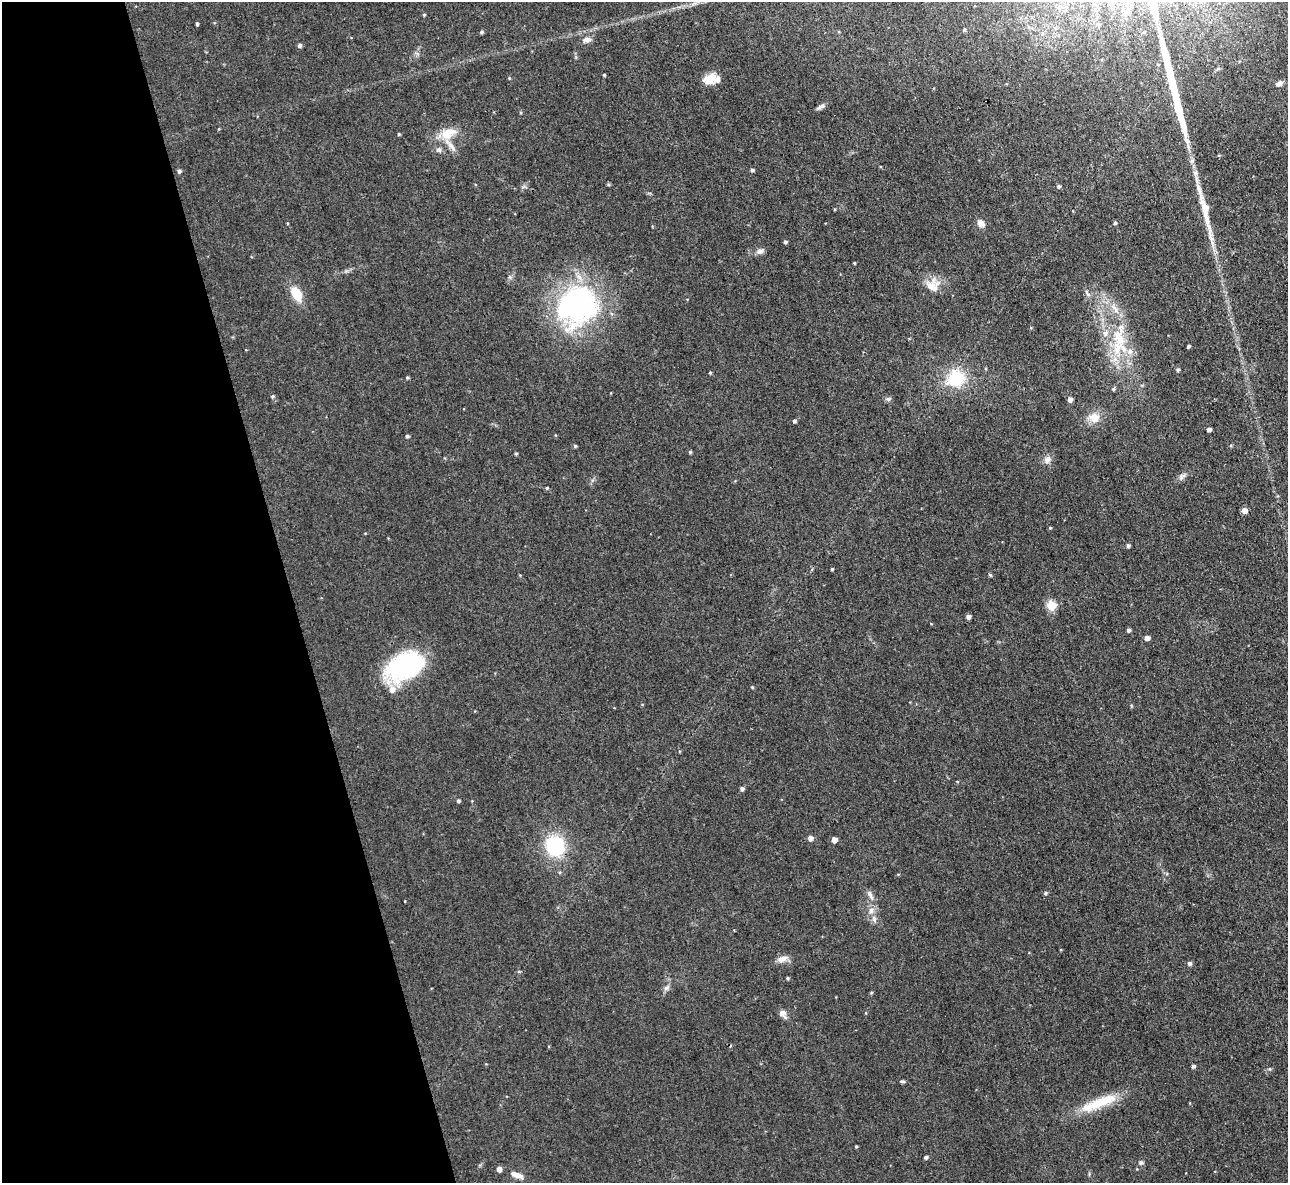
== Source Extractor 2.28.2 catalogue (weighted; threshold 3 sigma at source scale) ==
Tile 5 of 4 x 4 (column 1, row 2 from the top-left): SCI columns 1-1286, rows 2503-3683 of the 5146 x 5127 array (HDU 1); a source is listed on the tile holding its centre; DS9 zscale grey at full resolution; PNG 1290 x 1185 px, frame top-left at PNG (2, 2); no overlay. Shown black and unused: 22% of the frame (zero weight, under 3 of 4 exposures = <1% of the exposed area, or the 3 px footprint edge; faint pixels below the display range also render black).
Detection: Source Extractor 2.28.2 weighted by HDU 2 'WHT'; one run over the whole footprint, this tile lists its part. Background 0.0491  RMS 0.0074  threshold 0.0332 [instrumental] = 3 sigma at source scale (4.5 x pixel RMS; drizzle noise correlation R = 1.50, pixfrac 1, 0.05/0.05 arcsec/px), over >= 5 px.
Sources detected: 92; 1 inside a brighter object's white glare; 1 long thin detection or spike segment (spike, bleed or trail) — not listed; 7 inside a brighter listed object's ellipse — not listed separately; the other 83 listed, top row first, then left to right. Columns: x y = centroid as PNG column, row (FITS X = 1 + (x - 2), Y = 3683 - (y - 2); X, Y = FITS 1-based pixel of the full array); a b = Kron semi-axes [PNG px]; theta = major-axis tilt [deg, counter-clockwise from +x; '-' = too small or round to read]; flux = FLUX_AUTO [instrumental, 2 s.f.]
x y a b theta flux
424 15 4 4 - 0.76
197 24 3 3 - 1.3
1098 24 5 5 - 1.4
964 30 5 4 - 1
481 32 5 4 - 1.3
587 40 11 7 7 3.5
299 45 5 5 - 1.5
604 75 4 3 - 0.78
509 78 4 3 - 0.73
710 79 16 12 17 9.3
1279 84 9 6 27 3.1
820 107 12 5 30 2.4
399 134 4 3 - 0.84
446 134 19 15 -27 12
439 150 8 7 - 2
752 170 4 4 - 1.4
179 171 5 4 - 1.5
1058 186 5 4 - 1.5
1205 210 74 9 -79 28
981 223 10 7 -44 4.3
1115 223 4 4 - 1.1
785 242 4 4 - 1.5
760 251 11 7 20 3.1
854 263 3 2 - 0.69
932 285 20 18 30 11
296 293 16 9 -60 16
1087 293 12 5 -59 2.3
577 305 47 42 40 150
1115 308 19 6 -53 6.7
1119 338 30 14 -66 26
1188 346 3 3 - 1.2
1178 369 4 4 - 1.3
710 373 4 3 - 0.84
407 378 4 4 - 0.93
956 378 16 15 - 37
1113 389 5 4 - 1
272 396 5 4 - 0.92
888 399 8 6 13 1.7
1070 400 5 4 - 3.4
1094 418 15 12 -12 9
794 421 5 4 - 1.3
1209 429 4 3 - 2.2
407 436 4 4 - 1.1
575 446 4 4 - 1
690 452 4 4 - 1
516 454 4 4 - 0.84
1047 459 11 9 64 3.8
1182 477 12 5 54 2.5
547 488 4 4 - 0.97
1244 510 4 4 - 5.7
1050 528 4 4 - 0.69
1128 546 5 4 - 1.7
832 569 3 3 - 0.85
990 575 4 4 - 0.88
1051 606 5 5 - 37
968 617 4 4 - 2.8
1129 630 4 4 - 1.7
1147 638 5 4 - 3.5
406 666 37 23 27 100
752 687 4 3 - 0.72
742 789 5 4 - 2.1
458 801 4 4 - 1.5
810 838 5 5 - 3.9
834 840 4 4 - 5.4
555 846 16 14 -67 55
1045 893 5 4 - 1.3
870 895 15 6 -64 3.5
871 910 8 8 - 3.6
874 919 11 6 -75 2.9
782 959 15 8 15 4.5
1189 963 5 5 - 2
787 978 4 3 - 0.9
666 988 9 5 36 2.1
871 993 5 3 - 0.72
783 1014 12 7 -53 3.7
1193 1066 4 4 - 1.8
902 1081 9 3 -5 1.2
1099 1103 54 11 22 25
856 1146 4 3 - 0.78
926 1157 4 4 - 1.8
1141 1163 7 5 -22 1.6
499 1169 5 4 - 3.9
518 1175 13 7 -13 4.7